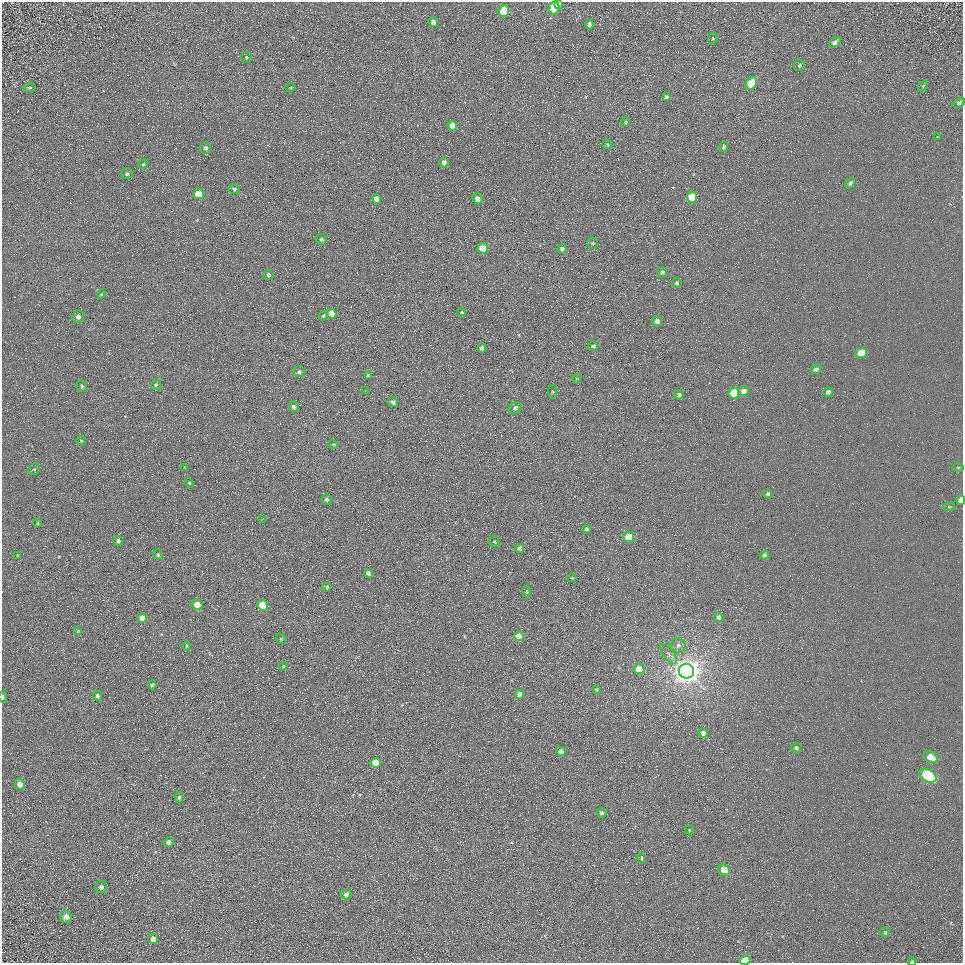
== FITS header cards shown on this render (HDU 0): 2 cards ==
NAXIS1  =                  961
NAXIS2  =                  961

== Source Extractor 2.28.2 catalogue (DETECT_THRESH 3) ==
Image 961 x 961 px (HDU 0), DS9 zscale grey, 1 PNG px = 1 image px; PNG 965 x 965 px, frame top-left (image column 1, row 961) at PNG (2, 2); each listed source drawn as its Kron ellipse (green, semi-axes under 4 px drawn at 4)
Background 5.41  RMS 7.8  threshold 23.3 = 3 sigma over >= 5 px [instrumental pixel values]
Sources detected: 123; all 123 listed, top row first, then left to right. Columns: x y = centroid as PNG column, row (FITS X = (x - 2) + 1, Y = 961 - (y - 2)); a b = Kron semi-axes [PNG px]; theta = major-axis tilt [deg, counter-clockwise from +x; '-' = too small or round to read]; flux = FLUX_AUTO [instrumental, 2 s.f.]
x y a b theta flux
559 3 4 4 - 2500
554 8 7 5 75 16000
504 11 6 5 - 20000
433 22 5 4 - 1900
589 25 5 4 - 2000
713 38 5 5 - 750
835 43 7 4 42 2300
246 57 5 5 - 780
799 66 5 5 - 1000
751 83 7 5 52 17000
923 86 6 4 47 650
29 87 6 3 0 630
290 88 5 3 - 540
666 97 4 3 - 1200
959 103 6 4 27 1100
626 122 5 3 - 790
452 126 5 4 - 4900
938 136 4 2 - 320
607 144 5 3 - 560
723 147 5 4 - 950
206 148 6 5 - 1300
444 162 5 4 - 2600
143 164 5 4 - 720
127 174 6 5 - 1300
850 183 6 4 52 1400
234 189 5 5 - 1100
199 194 5 5 - 12000
692 197 5 5 - 17000
377 199 5 4 - 4200
478 199 5 5 - 3000
321 239 5 5 - 1200
593 243 5 5 - 920
483 248 5 5 - 12000
562 249 4 4 - 1900
662 272 5 5 - 1400
268 275 5 5 - 1700
677 283 5 5 - 900
101 294 5 4 - 510
462 312 4 3 - 530
332 314 5 4 - 7500
78 316 6 6 - 2500
323 316 5 4 - 760
657 321 5 5 - 3700
593 346 5 4 - 1200
482 348 4 3 - 1600
861 353 6 5 - 10000
816 369 5 4 - 1500
299 372 6 5 - 1400
369 376 3 3 - 1200
577 379 5 4 - 640
156 385 5 5 - 1000
82 386 6 5 - 1000
365 391 2 2 - 270
744 391 5 5 - 3300
552 392 7 3 -82 610
828 392 5 4 - 1800
734 393 5 5 - 21000
679 395 5 5 - 1700
393 402 5 4 - 1700
294 407 5 5 - 1600
515 408 7 5 26 1400
81 441 4 4 - 600
333 444 5 3 - 460
185 467 4 4 - 430
958 467 6 4 0 600
34 469 6 5 - 730
189 483 5 4 - 620
768 494 4 4 - 1700
327 499 5 5 - 1300
961 500 5 4 - 4800
949 507 6 4 -2 700
263 518 3 2 - 360
37 523 4 4 - 620
587 529 4 4 - 2200
629 537 5 5 - 19000
118 541 5 5 - 1600
494 541 6 5 - 660
520 549 5 4 - 2800
17 555 4 2 - 390
158 555 5 4 - 910
765 555 4 4 - 1600
368 573 4 4 - 2600
572 578 4 4 - 640
327 587 4 4 - 880
526 591 6 3 -90 620
197 604 5 5 - 5700
263 605 5 5 - 15000
719 617 5 4 - 1500
142 618 5 4 - 7700
78 631 4 3 - 490
519 636 5 4 - 5800
281 639 6 4 -46 670
678 645 7 7 - 2000
187 646 5 4 - 700
669 654 12 5 -53 2100
283 666 4 3 - 630
639 669 5 5 - 11000
686 671 8 7 - 810000
152 685 4 3 - 1100
596 690 4 4 - 740
520 694 4 4 - 3900
97 696 5 4 - 1200
3 697 5 3 - 860
703 733 5 4 - 3700
796 748 5 5 - 1400
561 751 4 4 - 4700
931 757 8 5 -31 7500
375 763 5 5 - 13000
928 776 9 6 -30 60000
20 784 5 5 - 3400
179 798 5 4 - 990
601 813 5 4 - 1300
689 830 4 4 - 530
169 842 5 5 - 2600
641 858 5 3 - 670
724 870 6 5 - 7300
101 887 6 6 - 1300
346 894 5 5 - 2400
66 917 6 5 - 3300
885 932 5 5 - 650
153 939 5 5 - 3300
745 960 5 4 - 10000
912 962 4 3 - 470
At the frame edge (FLAGS 8, measured only in part): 5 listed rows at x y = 559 3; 961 500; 3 697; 745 960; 912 962